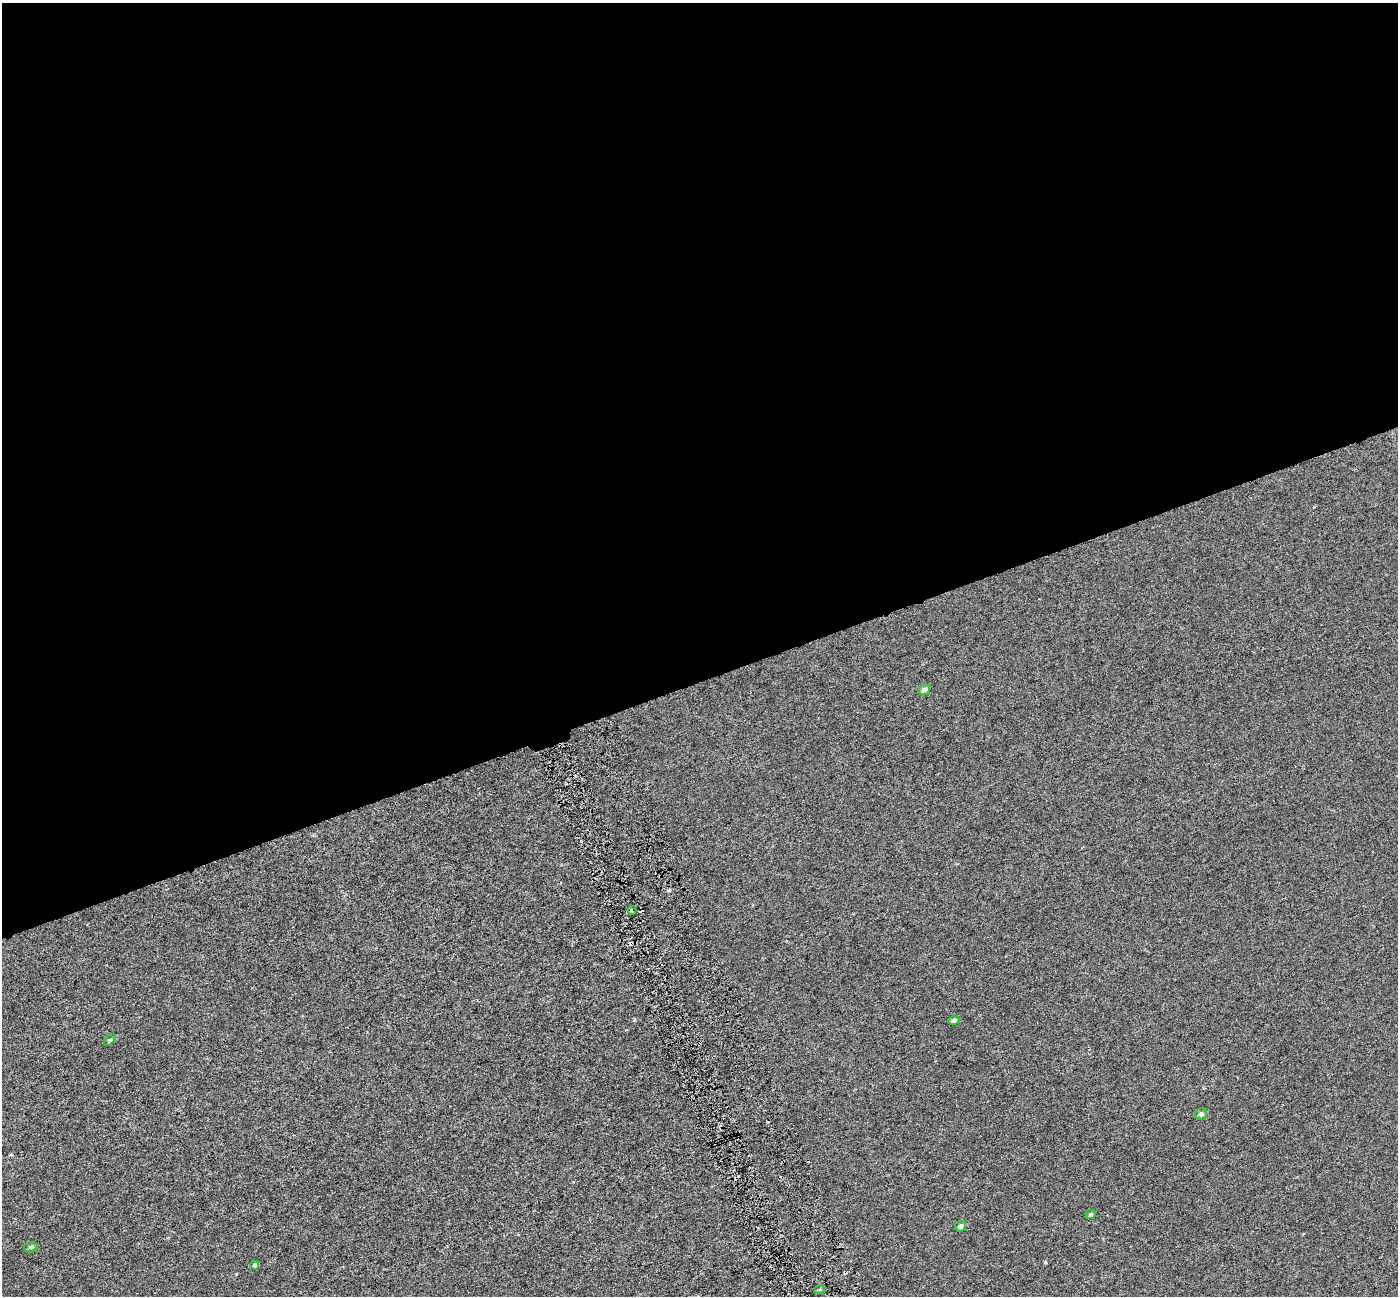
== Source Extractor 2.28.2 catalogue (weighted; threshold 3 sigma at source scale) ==
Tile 2 of 4 x 4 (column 2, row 1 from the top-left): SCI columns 1400-2795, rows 4027-5320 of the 5589 x 5407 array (HDU 1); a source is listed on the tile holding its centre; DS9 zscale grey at full resolution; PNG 1400 x 1298 px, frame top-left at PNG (2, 3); each listed source drawn as its Kron ellipse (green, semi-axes under 4 px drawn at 4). Shown black and unused: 53% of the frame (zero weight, under 3 of 6 exposures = <1% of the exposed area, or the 3 px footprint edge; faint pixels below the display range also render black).
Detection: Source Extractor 2.28.2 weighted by HDU 2 'WHT'; one run over the whole footprint, this tile lists its part. Background -4.04e-04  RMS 0.0024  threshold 0.00972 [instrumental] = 3 sigma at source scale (4.09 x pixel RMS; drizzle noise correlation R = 1.36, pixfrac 0.8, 0.0396/0.0396 arcsec/px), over >= 5 px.
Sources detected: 13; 3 cosmic-ray / hot-pixel residue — neither listed nor drawn; the other 10 listed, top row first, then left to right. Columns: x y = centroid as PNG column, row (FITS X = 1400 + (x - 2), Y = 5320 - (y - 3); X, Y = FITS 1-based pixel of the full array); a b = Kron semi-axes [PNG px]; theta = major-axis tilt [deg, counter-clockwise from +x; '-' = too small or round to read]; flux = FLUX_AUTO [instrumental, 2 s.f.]
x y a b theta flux
924 690 6 5 - 0.85
632 910 4 3 - 0.46
954 1020 5 4 - 0.63
110 1040 7 4 44 0.33
1201 1114 6 6 - 0.67
1091 1214 5 4 - 0.37
960 1226 5 5 - 0.61
31 1247 7 5 -1 0.51
255 1265 4 4 - 0.74
820 1289 6 3 20 0.23